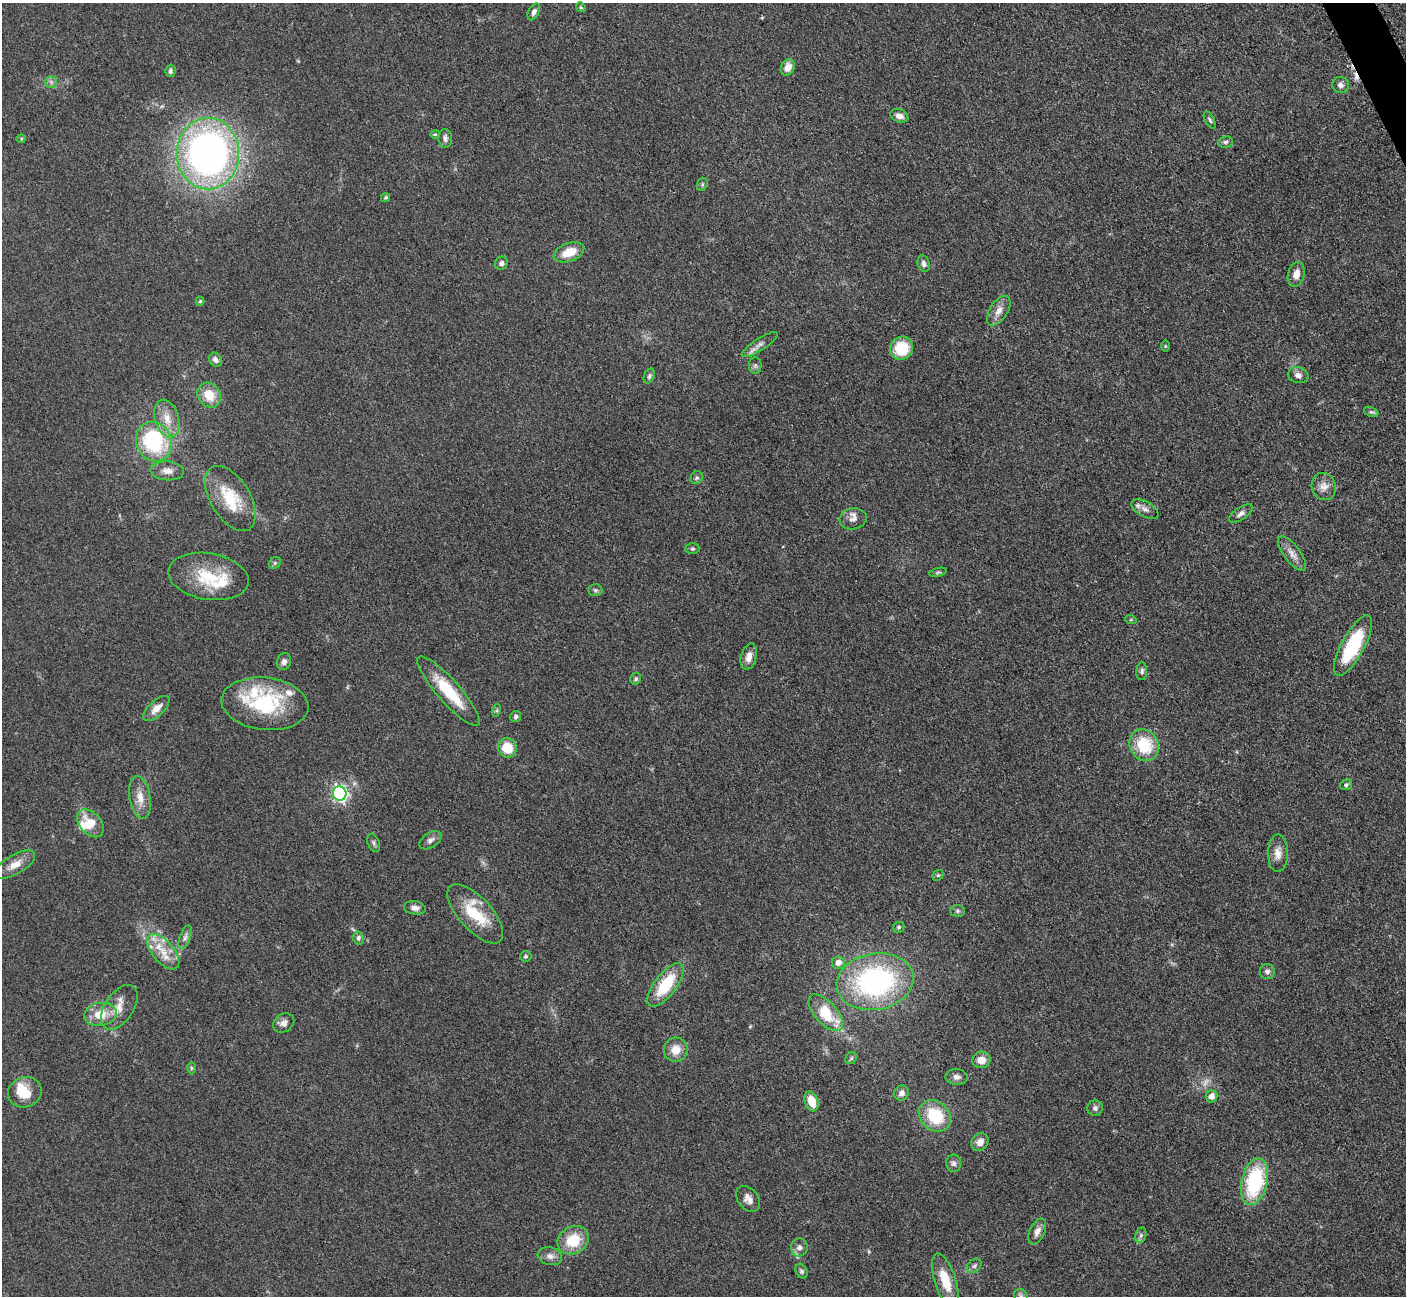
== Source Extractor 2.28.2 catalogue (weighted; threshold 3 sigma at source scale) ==
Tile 10 of 4 x 4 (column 2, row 3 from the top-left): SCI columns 1423-2826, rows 1591-2884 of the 5699 x 5661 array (HDU 1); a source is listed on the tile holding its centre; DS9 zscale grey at full resolution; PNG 1408 x 1298 px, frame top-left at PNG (2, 3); each listed source drawn as its Kron ellipse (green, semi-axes under 4 px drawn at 4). Shown black and unused: <1% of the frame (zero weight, under 3 of 5 exposures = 4% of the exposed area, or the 3 px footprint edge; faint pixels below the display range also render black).
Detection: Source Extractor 2.28.2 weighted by HDU 2 'WHT'; one run over the whole footprint, this tile lists its part. Background 0.0521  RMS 0.0055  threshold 0.0249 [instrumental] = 3 sigma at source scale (4.5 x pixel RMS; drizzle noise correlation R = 1.50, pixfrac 1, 0.05/0.05 arcsec/px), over >= 5 px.
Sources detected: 117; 2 too faint to see at this stretch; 1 cosmic-ray / hot-pixel residue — neither listed nor drawn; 7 inside a brighter listed object's ellipse — not listed separately; the other 107 listed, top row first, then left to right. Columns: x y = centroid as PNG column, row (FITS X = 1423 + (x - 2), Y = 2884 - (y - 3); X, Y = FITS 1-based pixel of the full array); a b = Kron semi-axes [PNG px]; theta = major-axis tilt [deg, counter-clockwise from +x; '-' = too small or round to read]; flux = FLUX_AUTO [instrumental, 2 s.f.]
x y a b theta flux
581 7 5 4 - 0.63
534 12 9 5 63 1.9
788 67 9 6 62 5.3
170 71 6 5 - 1.2
51 82 6 5 - 1.4
1340 85 8 8 - 2.4
899 116 9 6 -22 3.2
1210 120 9 4 -61 1.2
435 134 5 4 - 0.59
445 138 9 6 -87 2.3
21 139 4 4 - 0.54
1225 142 7 5 5 1.3
208 153 36 31 -90 280
702 184 7 5 70 0.99
385 197 4 4 - 0.88
569 252 16 9 20 10
501 263 7 6 - 1.7
924 264 8 6 -73 1.8
1296 274 12 8 76 4.8
200 301 4 4 - 0.83
999 311 17 9 57 4.8
760 345 21 6 33 3.4
1165 346 5 3 - 0.56
901 348 12 11 - 19
215 360 7 6 - 2.4
755 365 8 6 -90 1.3
1298 375 10 8 -11 2.7
649 376 8 5 68 1.2
209 395 13 11 -54 11
1371 412 7 4 -23 1.1
167 419 19 12 -73 8.5
154 442 20 18 -65 48
167 471 17 9 -4 4.2
697 478 6 6 - 1.2
1324 486 14 12 -68 4.7
230 498 36 20 -59 22
1145 509 15 7 -28 3.3
1241 513 13 6 33 2.3
853 519 14 10 9 3.7
692 549 7 5 -1 0.97
1292 553 20 8 -53 4.7
275 563 6 5 - 0.99
938 572 9 3 13 0.96
208 576 41 23 -9 25
595 590 7 6 - 1.1
1131 620 6 3 -18 0.61
1353 646 33 11 61 40
749 657 13 7 75 4.4
284 662 9 7 71 2.2
1142 671 9 5 86 1.4
636 679 5 5 - 0.94
448 691 45 11 -49 24
265 704 44 26 -6 49
156 708 16 7 43 5.3
497 710 6 4 72 0.82
516 717 6 5 - 1.4
1144 745 16 14 -62 22
507 748 10 9 - 12
1346 785 6 5 - 1
340 794 7 6 - 160
140 797 21 10 -80 6.7
90 823 16 10 -49 11
430 840 12 7 34 2.3
374 843 9 6 -68 1.4
1278 853 18 10 90 5
15 865 22 9 30 6.8
938 875 6 4 42 0.87
415 908 11 6 -9 2.8
958 911 7 5 0 1.1
475 914 37 16 -47 24
899 927 6 5 - 1.1
185 937 12 5 69 2.1
358 938 6 5 - 1.5
163 952 21 10 -50 9.6
526 956 6 5 - 0.93
838 963 6 6 - 4.2
1267 972 7 7 - 1.8
875 982 39 28 10 110
665 985 26 11 53 25
119 1007 25 14 56 8.7
826 1013 22 11 -48 22
100 1014 16 11 10 11
284 1023 11 9 33 2.7
676 1050 12 12 - 7.2
851 1058 6 5 - 0.94
981 1060 9 8 - 5.1
191 1068 6 4 -89 0.77
957 1077 11 7 -7 2.5
25 1092 17 15 20 11
901 1093 8 7 - 2.6
1212 1096 6 6 - 4.1
812 1101 10 6 -72 10
1095 1108 8 7 - 2
935 1116 17 14 -43 25
980 1142 9 8 - 3.9
954 1163 8 7 - 1.9
1254 1182 24 13 77 47
748 1199 14 10 -51 3.9
1037 1232 14 7 65 3.6
1141 1235 8 5 71 1.4
573 1240 16 13 30 15
799 1247 9 8 - 2.6
550 1256 12 9 -14 3.4
974 1266 8 6 46 1.4
801 1271 8 5 -62 1.2
945 1281 28 10 -72 14
1021 1296 8 6 -46 1.5
Isophote crosses this tile's border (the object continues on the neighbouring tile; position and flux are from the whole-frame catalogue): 1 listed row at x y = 1021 1296